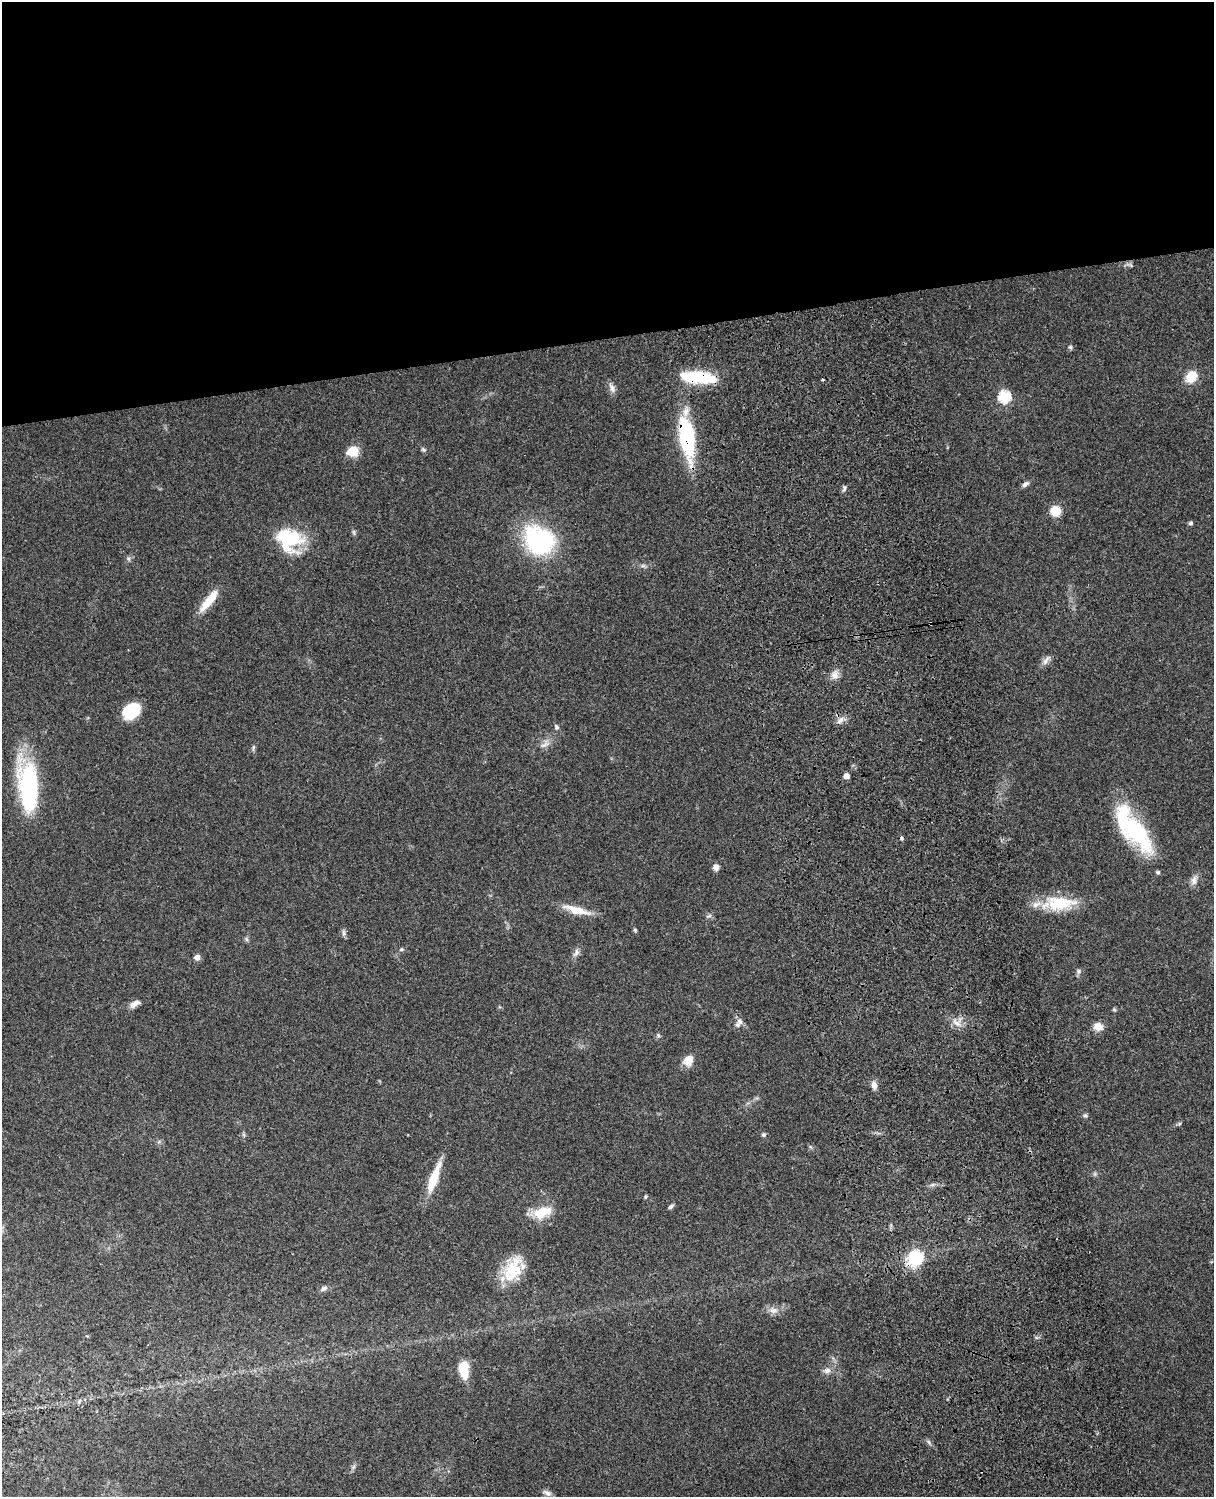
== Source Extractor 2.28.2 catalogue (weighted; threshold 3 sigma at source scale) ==
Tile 2 of 4 x 3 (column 2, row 1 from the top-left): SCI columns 1333-2544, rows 3268-4762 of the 5086 x 4925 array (HDU 1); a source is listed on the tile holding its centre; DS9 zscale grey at full resolution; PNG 1216 x 1499 px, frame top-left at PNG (2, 2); no overlay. Shown black and unused: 23% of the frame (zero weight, under 3 of 4 exposures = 6% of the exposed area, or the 3 px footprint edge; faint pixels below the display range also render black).
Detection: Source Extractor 2.28.2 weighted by HDU 2 'WHT'; one run over the whole footprint, this tile lists its part. Background 0.0994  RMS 0.0064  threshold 0.0289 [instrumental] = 3 sigma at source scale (4.5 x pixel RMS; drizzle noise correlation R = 1.50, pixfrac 1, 0.05/0.05 arcsec/px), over >= 5 px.
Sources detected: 69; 2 inside a brighter object's white glare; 1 cosmic-ray / hot-pixel residue — not listed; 1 inside a brighter listed object's ellipse — not listed separately; the other 65 listed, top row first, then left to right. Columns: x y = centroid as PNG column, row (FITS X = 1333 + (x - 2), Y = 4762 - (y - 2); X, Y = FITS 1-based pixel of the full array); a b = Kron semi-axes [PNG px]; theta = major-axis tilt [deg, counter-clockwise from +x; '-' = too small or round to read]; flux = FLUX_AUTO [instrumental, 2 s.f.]
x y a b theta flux
1070 347 6 5 - 1.1
694 376 32 11 -3 38
1191 377 12 10 47 13
822 380 3 3 - 1.3
612 388 14 7 -64 3.2
1004 397 6 6 - 68
686 437 48 16 -82 57
423 450 7 5 -37 1.2
353 451 12 10 13 12
1025 484 10 6 33 2.3
844 488 8 5 80 1.4
1055 511 8 8 - 15
1191 523 5 4 - 1.5
354 532 8 4 -82 1.2
289 539 29 24 -24 39
540 540 37 31 -29 72
128 559 7 4 -45 1.1
643 566 7 4 1 1.3
207 602 28 10 53 12
1046 660 17 6 53 3.1
835 675 11 9 -90 4.3
131 711 18 13 42 26
840 720 13 6 49 3
556 727 7 6 - 1.5
545 744 15 8 41 4.3
253 748 9 3 79 1
846 776 5 4 - 5
28 785 51 19 -85 84
1133 829 62 21 -53 68
716 867 7 6 - 3.3
1194 880 14 8 81 3.6
1060 903 40 18 0 26
576 910 31 8 -15 13
709 916 7 4 18 1.2
635 930 5 4 - 0.88
344 933 10 5 -85 1.8
246 939 7 4 -88 1.1
401 949 6 5 - 1.1
576 953 13 7 60 2.8
197 957 6 6 - 3
1079 971 7 6 - 1.6
134 1004 14 7 28 4
1114 1009 5 5 - 0.86
956 1023 14 5 -33 3.5
737 1025 9 7 71 2.7
1098 1027 11 9 -13 5.6
658 1035 7 5 -87 1.2
688 1060 13 11 57 7.2
874 1085 10 6 -82 3.8
1085 1115 6 5 - 1.3
763 1135 5 5 - 1.2
1095 1174 6 5 - 1.1
434 1178 35 9 70 19
932 1185 7 4 18 1.3
645 1197 6 4 89 0.77
671 1206 7 4 33 1.4
543 1212 25 13 20 15
916 1257 8 7 - 66
514 1269 30 25 87 25
324 1288 10 6 25 2
773 1310 12 9 -8 4.3
463 1367 9 8 - 15
827 1370 9 7 14 3
353 1467 7 4 71 1.3
547 1493 12 6 -27 2.4
Overlapping masked pixels (flux is a lower limit): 3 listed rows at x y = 694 376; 686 437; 916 1257